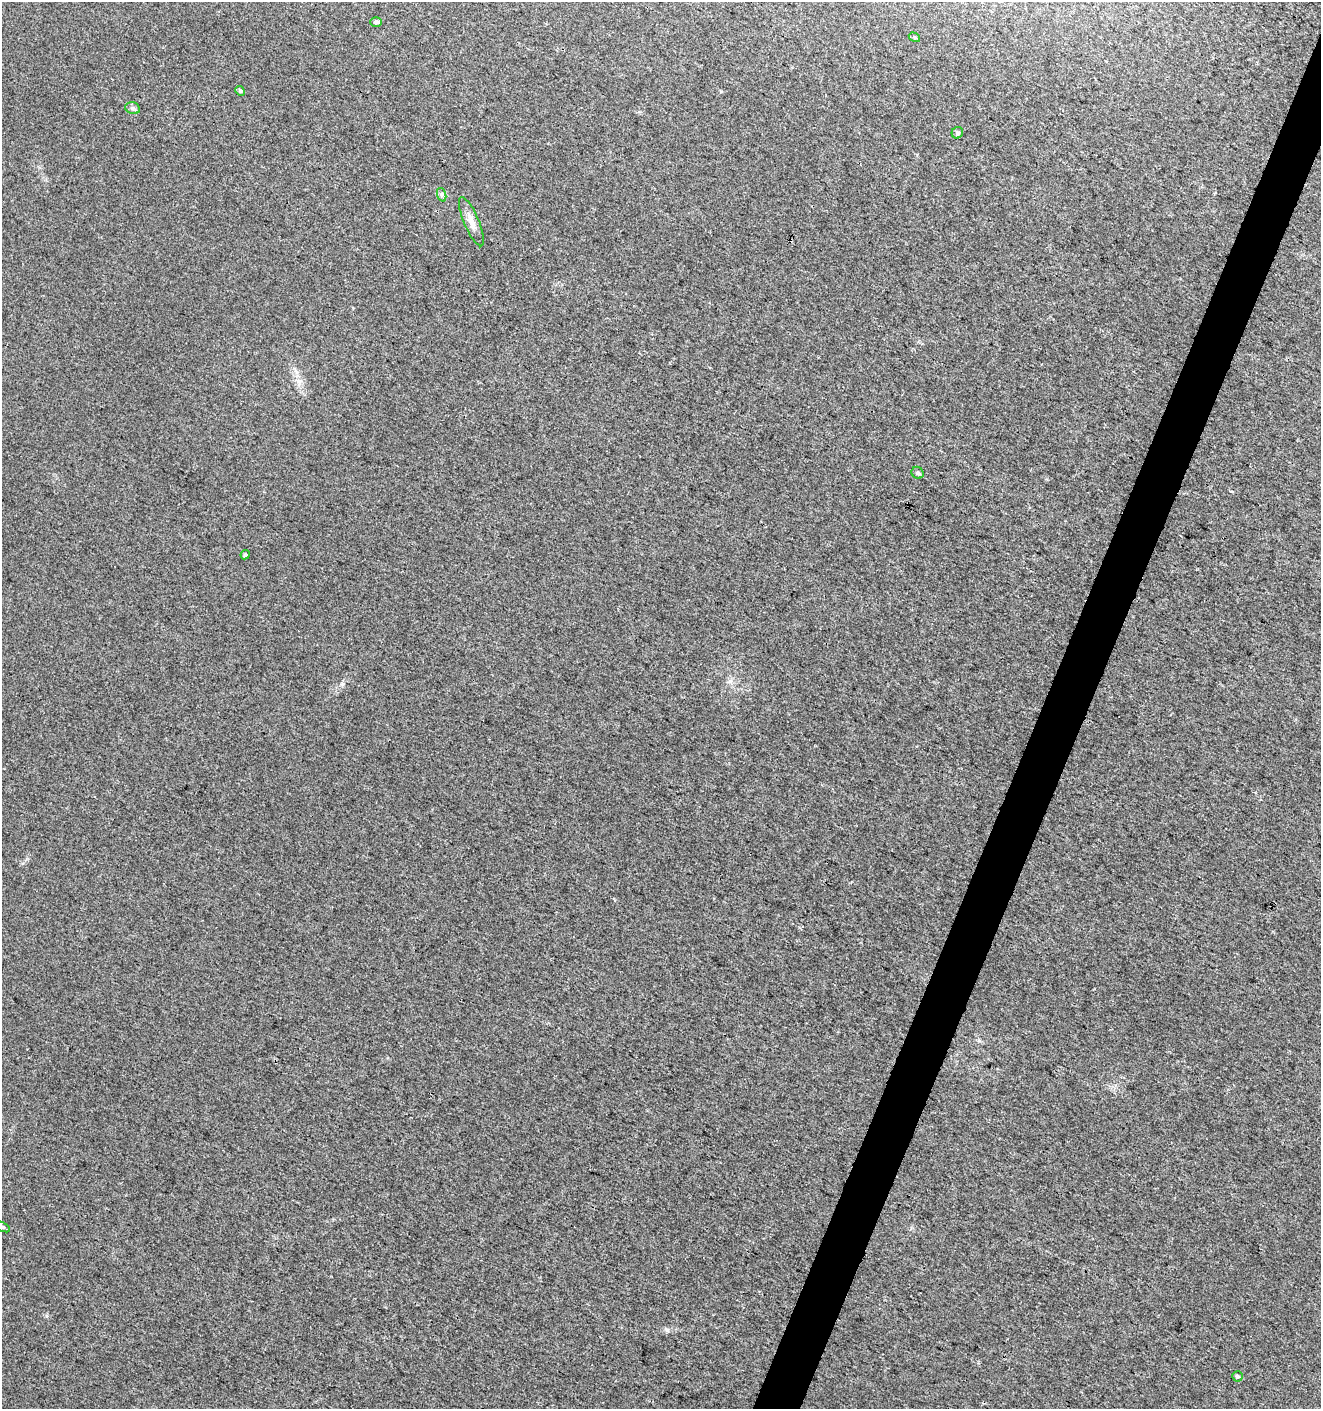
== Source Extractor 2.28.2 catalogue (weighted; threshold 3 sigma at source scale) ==
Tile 10 of 4 x 4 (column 2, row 3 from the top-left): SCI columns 1527-2845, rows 1420-2826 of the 5763 x 5641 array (HDU 1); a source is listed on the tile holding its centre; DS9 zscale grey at full resolution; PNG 1323 x 1411 px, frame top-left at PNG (2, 2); each listed source drawn as its Kron ellipse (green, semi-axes under 4 px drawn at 4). Shown black and unused: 3% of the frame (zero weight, under 3 of 4 exposures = <1% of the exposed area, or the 3 px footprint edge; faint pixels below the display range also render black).
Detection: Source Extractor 2.28.2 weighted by HDU 2 'WHT'; one run over the whole footprint, this tile lists its part. Background 0.00829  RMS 0.0041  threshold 0.0184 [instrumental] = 3 sigma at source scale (4.5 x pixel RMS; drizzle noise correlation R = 1.50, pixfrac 1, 0.0396/0.0396 arcsec/px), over >= 5 px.
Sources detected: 11; all 11 listed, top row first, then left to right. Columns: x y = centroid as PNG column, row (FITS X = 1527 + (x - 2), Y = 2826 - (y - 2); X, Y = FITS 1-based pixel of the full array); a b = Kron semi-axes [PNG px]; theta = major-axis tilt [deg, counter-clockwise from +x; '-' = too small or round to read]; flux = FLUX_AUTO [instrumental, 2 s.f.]
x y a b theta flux
376 22 5 5 - 0.96
914 37 6 3 -32 0.48
240 91 5 4 - 0.58
133 108 7 6 - 0.97
957 133 6 5 - 0.84
442 195 7 4 -72 0.76
471 222 26 7 -67 3.7
918 473 6 5 - 0.8
245 555 5 4 - 0.8
3 1227 8 4 -26 0.68
1237 1376 5 5 - 0.89
Isophote crosses this tile's border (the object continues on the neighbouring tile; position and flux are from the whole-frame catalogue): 1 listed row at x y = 3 1227
Unlisted compact peaks at least as high as the median listed source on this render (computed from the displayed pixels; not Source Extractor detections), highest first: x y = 667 1330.